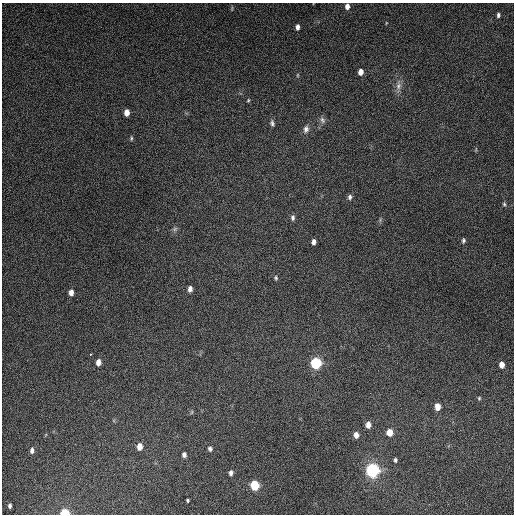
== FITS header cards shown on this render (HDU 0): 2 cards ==
NAXIS1  =                  512
NAXIS2  =                  512

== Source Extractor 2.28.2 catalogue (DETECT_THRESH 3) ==
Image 512 x 512 px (HDU 0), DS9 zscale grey, 1 PNG px = 1 image px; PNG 516 x 516 px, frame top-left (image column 1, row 512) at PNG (2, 3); no overlay
Background 4860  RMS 310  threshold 918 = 3 sigma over >= 5 px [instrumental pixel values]
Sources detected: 44; all 44 listed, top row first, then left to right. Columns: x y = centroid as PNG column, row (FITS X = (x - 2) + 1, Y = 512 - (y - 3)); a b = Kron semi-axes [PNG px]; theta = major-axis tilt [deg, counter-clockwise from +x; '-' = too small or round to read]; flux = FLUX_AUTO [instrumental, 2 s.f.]
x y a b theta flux
347 6 6 5 - 1.0e+05
232 8 7 3 89 2.4e+04
498 15 5 4 - 4.7e+04
297 27 6 4 -90 7.8e+04
361 72 6 4 82 1.2e+05
297 75 5 3 - 2.1e+04
398 86 13 7 81 1.3e+05
248 100 5 3 - 2.1e+04
127 112 6 4 86 1.5e+05
322 120 9 6 -69 7.3e+04
272 123 8 5 -75 5.5e+04
306 129 11 8 75 1.0e+05
131 138 6 4 83 3.1e+04
350 197 6 5 - 6.2e+04
504 204 5 4 - 2.9e+04
293 218 7 5 88 5.6e+04
380 220 7 4 73 3.3e+04
175 229 8 6 23 4.6e+04
463 240 6 4 79 4.1e+04
314 242 5 4 - 7.9e+04
276 278 6 5 - 3.6e+04
190 289 6 4 85 9.1e+04
71 292 6 4 87 1.1e+05
90 354 3 2 - 2.4e+04
98 362 6 5 - 1.5e+05
316 363 8 7 - 1.1e+06
502 365 6 5 - 1.6e+05
479 398 5 4 - 2.7e+04
438 407 6 5 - 1.9e+05
192 412 6 4 88 2.7e+04
368 425 7 5 87 1.3e+05
390 432 6 6 - 2.4e+05
356 435 6 5 - 1.2e+05
140 446 6 5 - 1.8e+05
210 449 6 5 - 5.1e+04
32 450 7 5 88 7.0e+04
184 455 5 4 - 7.1e+04
395 460 5 4 - 4.0e+04
373 470 10 9 - 1.7e+06
231 473 5 4 - 6.2e+04
255 485 7 6 - 7.0e+05
187 500 4 3 - 2.6e+04
10 506 4 3 - 3.8e+04
65 512 6 5 - 5.1e+05
At the frame edge (FLAGS 8, measured only in part): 2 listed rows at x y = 347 6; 65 512